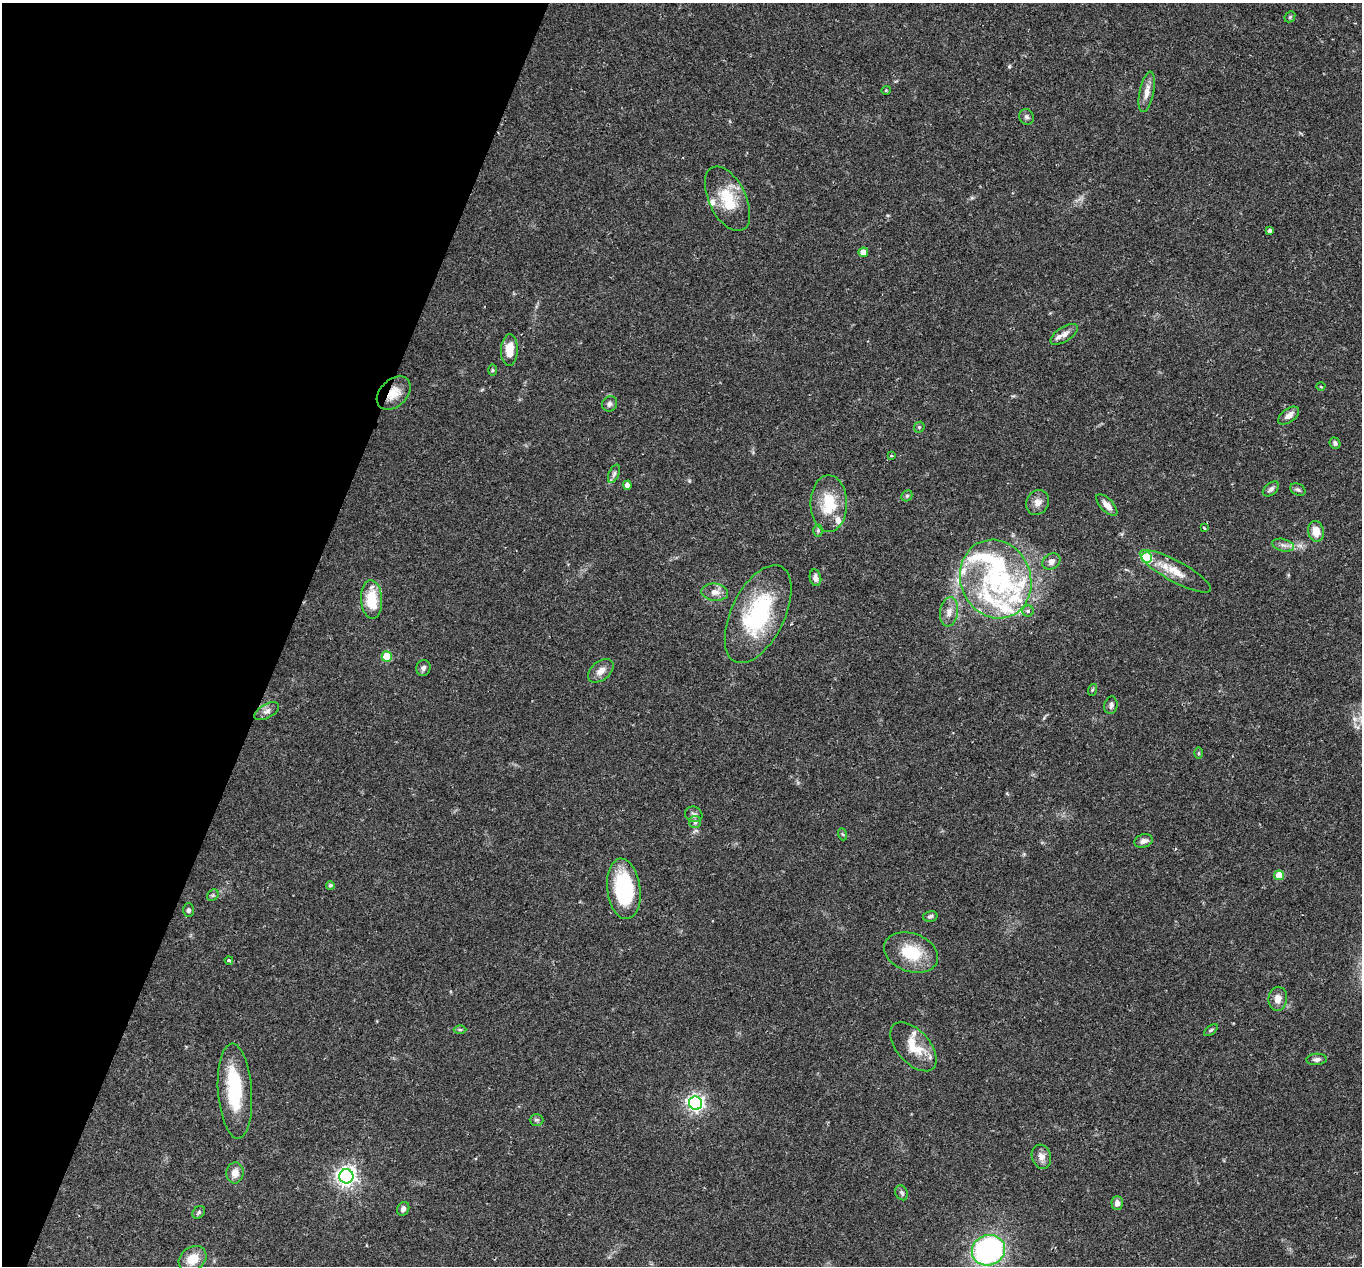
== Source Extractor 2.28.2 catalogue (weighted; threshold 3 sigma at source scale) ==
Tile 9 of 4 x 4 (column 1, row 3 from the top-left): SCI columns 4-1363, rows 1531-2794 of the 5444 x 5458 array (HDU 1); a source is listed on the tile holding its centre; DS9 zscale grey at full resolution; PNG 1364 x 1268 px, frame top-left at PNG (2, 3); each listed source drawn as its Kron ellipse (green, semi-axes under 4 px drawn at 4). Shown black and unused: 21% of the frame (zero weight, under 2 of 3 exposures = <1% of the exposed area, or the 3 px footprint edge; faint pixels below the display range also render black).
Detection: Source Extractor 2.28.2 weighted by HDU 2 'WHT'; one run over the whole footprint, this tile lists its part. Background 0.0311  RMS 0.0038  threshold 0.0171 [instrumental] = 3 sigma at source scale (4.5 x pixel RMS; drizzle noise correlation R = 1.50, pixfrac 1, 0.05/0.05 arcsec/px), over >= 5 px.
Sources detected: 87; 2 inside a brighter object's white glare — neither listed nor drawn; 10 inside a brighter listed object's ellipse — not listed separately; the other 75 listed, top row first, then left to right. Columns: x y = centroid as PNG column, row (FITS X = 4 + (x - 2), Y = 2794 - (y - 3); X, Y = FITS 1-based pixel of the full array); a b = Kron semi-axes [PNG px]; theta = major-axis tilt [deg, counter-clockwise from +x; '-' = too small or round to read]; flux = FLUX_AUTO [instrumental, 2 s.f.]
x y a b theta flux
1290 17 6 5 - 0.56
886 90 5 4 - 0.45
1147 92 20 7 78 3.7
1027 117 8 7 - 1
728 199 35 18 -64 13
1270 231 4 3 - 0.89
863 252 5 4 - 3.7
1064 334 15 7 33 2.2
509 350 16 8 88 6
492 370 6 4 -90 0.49
1321 387 4 3 - 0.37
394 393 19 13 44 5.8
609 404 8 7 - 1.3
1289 416 12 6 36 2.3
919 427 6 5 - 0.56
1335 443 6 5 - 0.93
891 456 4 3 - 0.3
614 474 10 5 65 1
627 485 4 4 - 2.2
1271 489 9 6 40 1.3
1298 490 8 5 -24 0.89
907 496 6 5 - 0.63
1037 502 13 11 59 2.8
829 504 28 18 -90 14
1107 505 14 6 -47 2.9
1204 528 4 2 - 0.36
818 531 6 5 - 0.65
1316 531 10 7 -77 4.8
1283 545 11 6 -14 1.7
1147 557 5 5 - 28
1051 561 10 7 34 1.9
1175 571 40 10 -29 7.8
815 578 8 5 -78 1.7
996 579 40 35 -67 44
715 592 13 8 -6 2.9
372 600 19 10 -87 12
1028 611 6 5 - 0.86
949 612 15 9 82 3
758 614 53 26 64 40
387 657 5 5 - 12
423 668 8 7 - 1.3
601 671 15 9 39 3
1092 690 6 3 71 0.45
1111 705 9 6 78 1.2
267 711 13 7 29 1.9
1199 753 6 4 -90 0.45
694 814 9 7 -27 1.3
695 822 6 6 - 0.86
842 834 6 4 -70 0.49
1143 841 9 6 18 1.5
1279 875 5 4 - 8.5
330 885 4 4 - 0.73
624 889 30 16 -83 29
213 895 6 5 - 0.61
189 910 7 5 89 0.82
930 916 7 5 13 0.94
911 953 28 19 -19 14
229 960 4 3 - 0.8
1278 999 12 9 82 3.1
460 1030 6 4 0 0.59
1211 1030 8 4 36 0.58
913 1047 29 16 -48 9.9
1316 1059 10 5 3 1.4
235 1091 47 17 -86 24
696 1103 6 6 - 140
537 1120 7 5 -1 0.85
1041 1157 12 9 -73 2.6
235 1173 10 8 84 3.2
346 1176 7 7 - 220
902 1193 8 6 -64 0.83
1117 1203 7 5 -88 1.6
403 1209 7 5 60 1.2
199 1212 7 5 45 0.73
988 1250 17 15 21 81
193 1259 15 11 36 6.7
Overlapping masked pixels (flux is a lower limit): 1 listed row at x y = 394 393